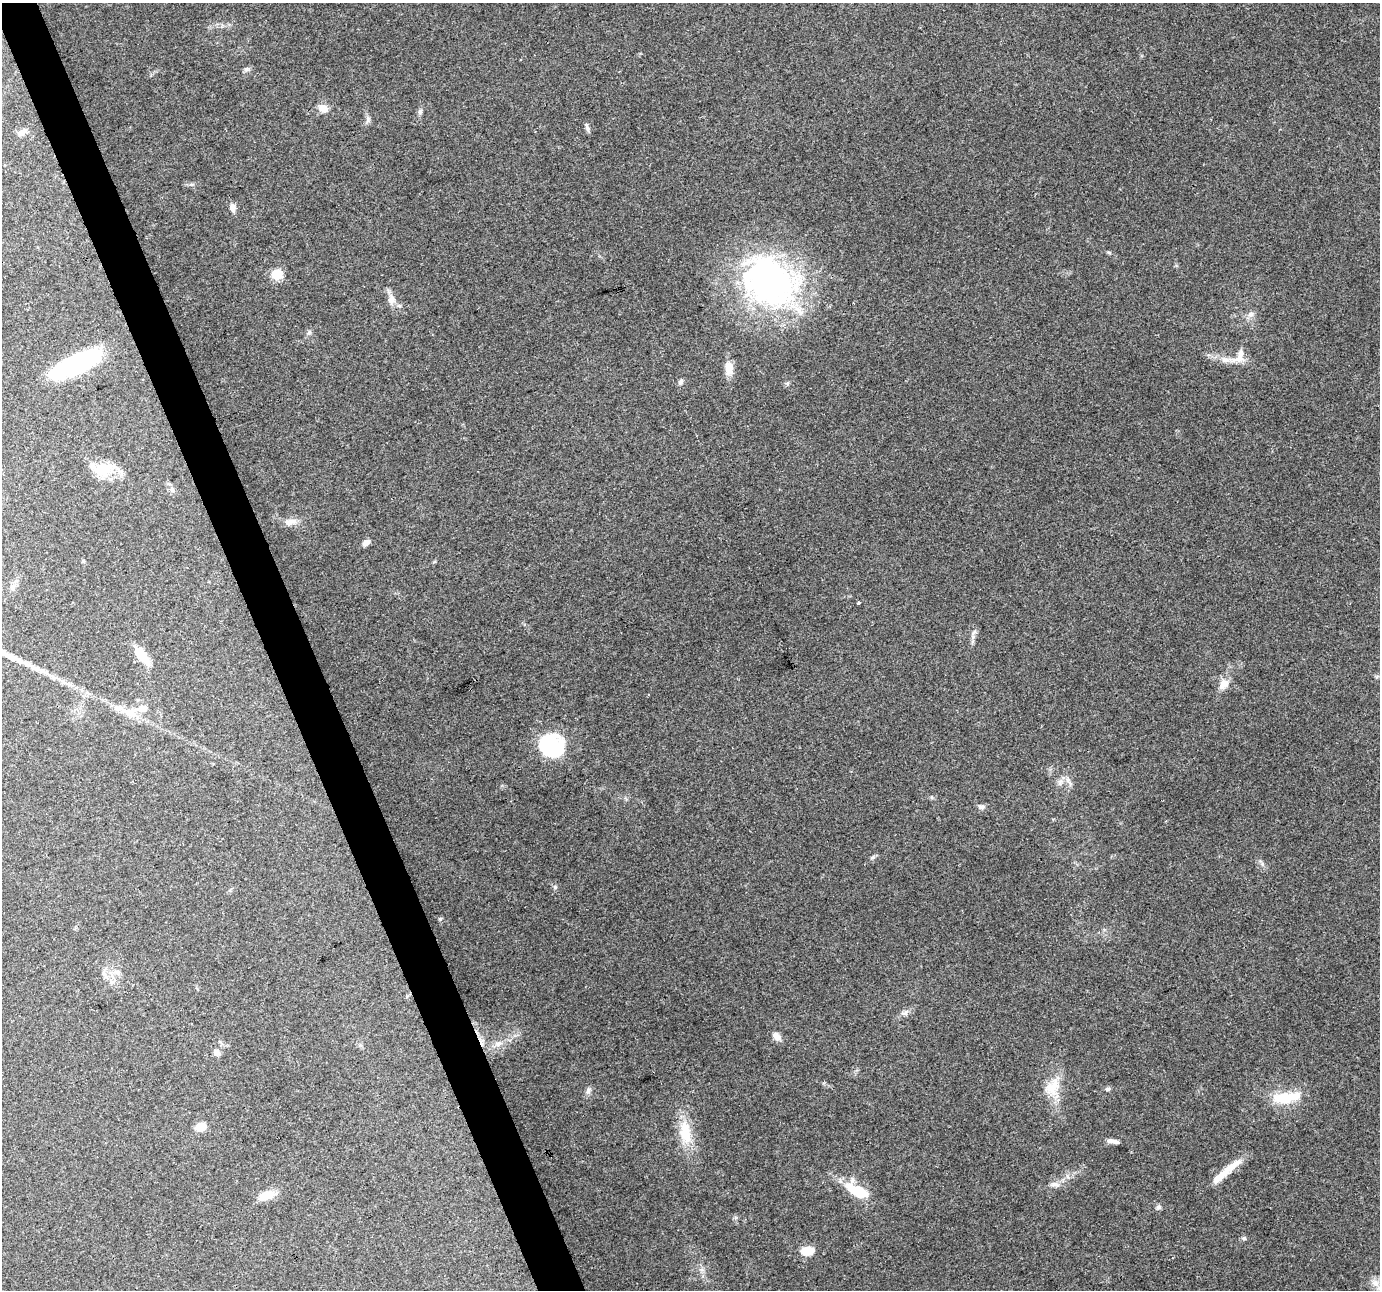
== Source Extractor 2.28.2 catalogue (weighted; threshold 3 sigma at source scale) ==
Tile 11 of 4 x 4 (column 3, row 3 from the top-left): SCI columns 2759-4136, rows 1365-2652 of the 5517 x 5359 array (HDU 1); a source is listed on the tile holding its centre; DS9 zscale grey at full resolution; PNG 1382 x 1292 px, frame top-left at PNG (2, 3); no overlay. Shown black and unused: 3% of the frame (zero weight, under 3 of 4 exposures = <1% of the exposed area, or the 3 px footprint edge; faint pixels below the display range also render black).
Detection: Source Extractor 2.28.2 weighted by HDU 2 'WHT'; one run over the whole footprint, this tile lists its part. Background 0.192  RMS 0.0071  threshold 0.0322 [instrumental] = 3 sigma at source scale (4.5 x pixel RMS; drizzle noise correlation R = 1.50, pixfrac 1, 0.0396/0.0396 arcsec/px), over >= 5 px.
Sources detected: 60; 3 inside a brighter object's white glare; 1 cosmic-ray / hot-pixel residue — not listed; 2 inside a brighter listed object's ellipse — not listed separately; the other 54 listed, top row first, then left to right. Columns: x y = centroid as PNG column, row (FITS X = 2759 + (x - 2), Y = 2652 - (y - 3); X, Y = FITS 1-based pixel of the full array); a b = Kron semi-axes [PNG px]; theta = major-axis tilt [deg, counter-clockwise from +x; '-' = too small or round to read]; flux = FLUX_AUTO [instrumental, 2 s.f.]
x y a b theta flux
247 69 10 5 12 1.7
323 108 11 8 -23 6.4
420 111 8 6 86 1.8
588 128 11 5 -70 2
22 132 14 7 26 3.8
232 208 10 7 -83 3.8
1109 252 8 3 -19 0.97
276 274 6 6 - 45
769 281 69 54 -45 220
391 299 14 10 -90 5.7
1251 314 9 8 - 3.5
1240 356 21 8 68 7.1
1226 360 15 8 -8 6.3
75 364 50 14 25 110
729 368 16 10 87 7.6
681 382 8 5 67 1.8
787 383 6 4 -18 1.1
103 469 30 16 -4 20
290 522 17 9 10 5.9
366 543 9 6 32 3.4
83 561 6 4 -72 0.91
858 603 3 3 - 2.1
973 637 6 5 - 1.6
143 657 21 10 -50 12
38 669 20 6 -18 6
1224 684 15 11 44 6.7
130 713 18 12 -33 10
552 746 34 27 -45 40
1068 780 7 6 - 2.4
932 797 6 4 -89 0.88
981 807 9 7 2 2.2
873 857 6 5 - 1.3
555 887 5 5 - 1
440 919 6 5 - 1.1
104 974 7 4 -71 1.9
905 1013 11 6 3 2.5
776 1036 11 8 -47 4.7
498 1044 13 7 13 4.6
216 1052 9 8 - 2.9
1052 1087 27 18 57 17
1108 1089 7 5 14 1.5
588 1091 9 6 89 2.3
1284 1098 28 13 2 22
201 1127 9 7 20 14
685 1133 33 16 -82 21
1110 1141 12 7 5 3.6
1229 1168 39 8 33 12
1055 1184 14 6 -4 3.5
858 1191 25 10 -27 27
266 1195 22 10 20 9.1
1158 1207 8 5 27 1.6
1244 1238 6 5 - 1.2
807 1251 12 7 4 14
1375 1283 13 8 -36 5.1
Unlisted compact peaks at least as high as the median listed source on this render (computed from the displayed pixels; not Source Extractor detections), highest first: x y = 368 120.